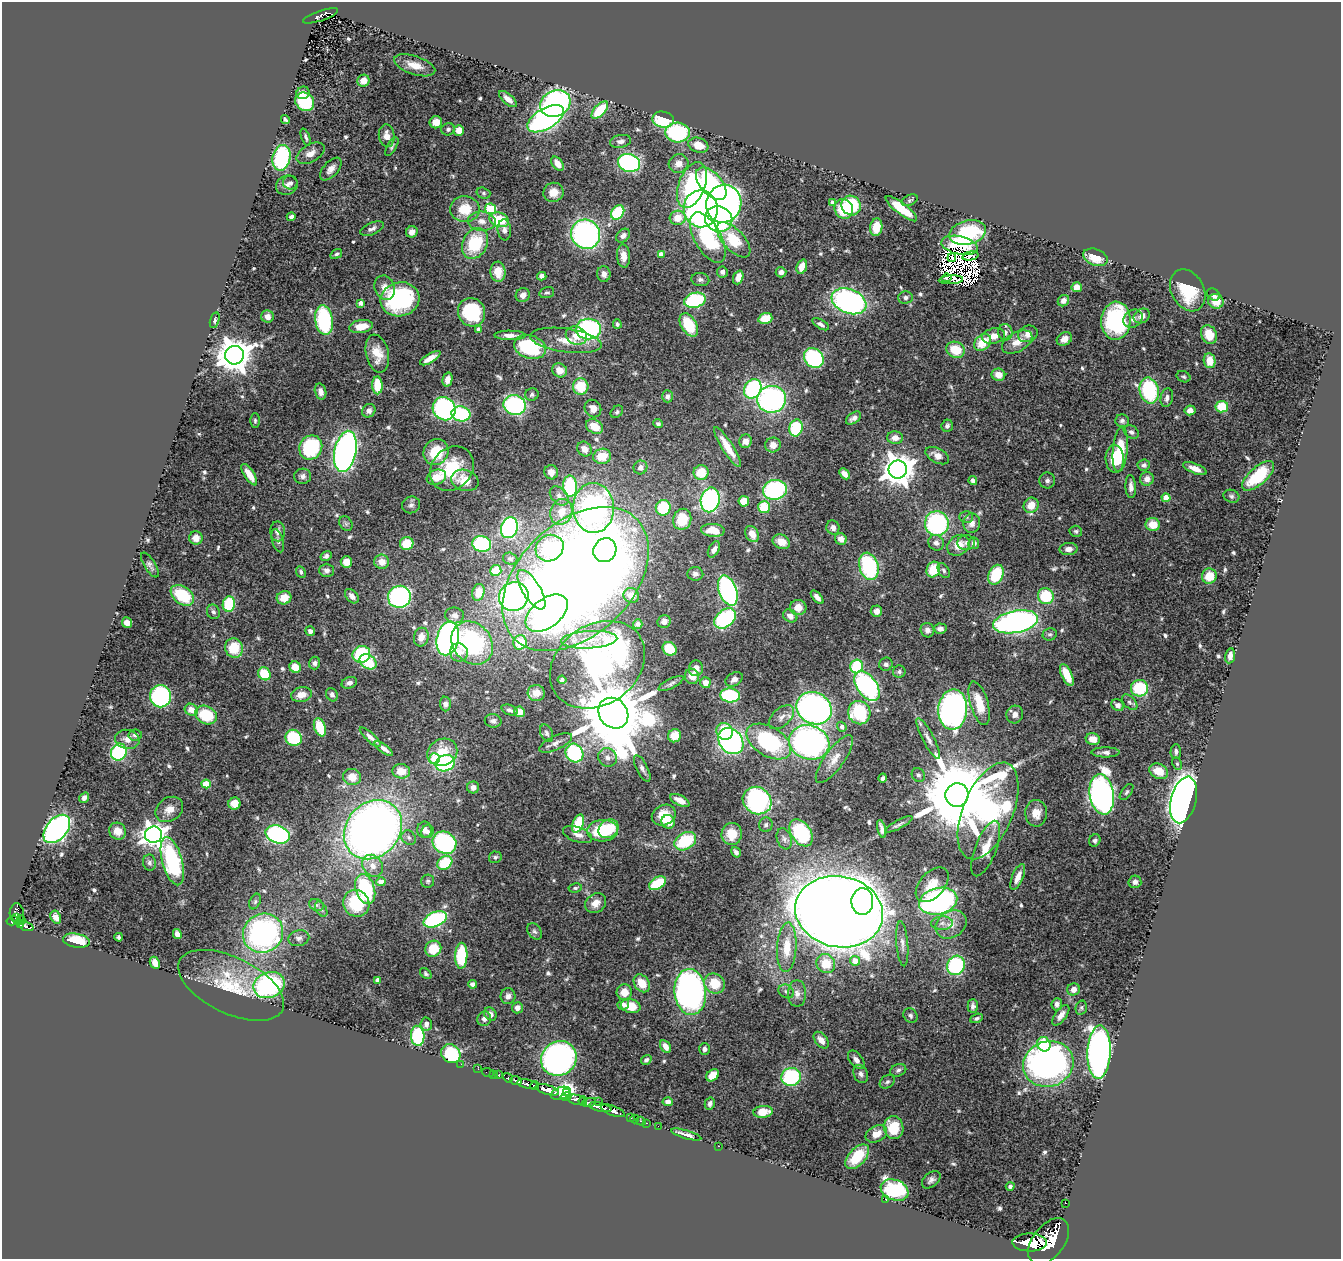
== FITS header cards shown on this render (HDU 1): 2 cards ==
NAXIS1  =                 1339
NAXIS2  =                 1257

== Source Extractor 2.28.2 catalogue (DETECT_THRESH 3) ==
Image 1339 x 1257 px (HDU 1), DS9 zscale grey, 1 PNG px = 1 image px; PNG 1343 x 1261 px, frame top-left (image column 1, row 1257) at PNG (2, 2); each listed source drawn as its Kron ellipse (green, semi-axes under 4 px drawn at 4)
Background 0.851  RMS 0.027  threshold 0.0797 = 3 sigma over >= 5 px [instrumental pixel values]
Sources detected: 617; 14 with non-positive FLUX_AUTO (blend fragments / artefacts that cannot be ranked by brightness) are neither listed nor drawn; of the other 603, the 500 brightest by FLUX_AUTO listed and drawn (103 fainter detections omitted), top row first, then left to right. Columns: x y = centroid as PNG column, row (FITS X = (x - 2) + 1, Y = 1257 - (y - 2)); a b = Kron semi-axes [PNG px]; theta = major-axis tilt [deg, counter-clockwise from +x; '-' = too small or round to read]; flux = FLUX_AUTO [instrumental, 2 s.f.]
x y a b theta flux
321 16 18 5 18 330
415 65 21 9 -18 26
363 81 6 6 - 21
303 93 7 6 - 9.8
508 99 11 5 -41 11
305 102 10 8 -40 110
555 103 16 13 27 420
600 110 10 5 48 73
285 119 5 3 - 3.3
546 119 20 10 31 510
663 120 11 8 -11 82
436 122 6 6 - 16
448 129 7 6 - 4.7
459 130 5 5 - 20
677 133 12 10 -4 160
387 136 11 8 -84 14
306 137 9 4 -70 4.4
620 141 11 6 11 7.2
698 145 10 7 -19 26
392 147 10 4 60 3.8
310 153 15 8 30 15
281 158 13 9 79 180
629 163 11 9 -17 340
557 164 8 5 -52 18
678 164 10 9 - 15
331 169 14 7 48 12
290 183 7 7 - 5
711 184 19 10 -49 200
287 185 11 9 25 11
692 185 24 13 69 190
553 192 10 9 - 23
483 193 7 5 -17 3.5
910 200 8 5 23 3.7
832 202 4 4 - 4
724 204 19 17 72 640
851 206 10 9 - 110
465 209 15 13 -3 45
491 209 5 5 - 110
701 209 18 17 - 580
844 209 10 9 - 56
901 209 19 5 -37 55
618 213 8 6 53 100
291 217 4 4 - 6
678 218 8 7 - 28
719 219 14 12 -28 220
499 220 10 7 -17 63
482 221 14 9 -3 17
876 227 9 6 81 31
372 229 12 6 24 6.9
504 230 10 6 -85 7.5
412 232 6 5 - 10
968 233 19 12 14 120
586 234 15 14 - 450
623 236 8 6 43 8.4
708 237 28 13 -61 190
734 240 22 10 -47 69
475 243 16 12 62 91
960 245 18 9 -13 60
336 254 6 4 36 3.6
661 255 4 4 - 19
623 256 11 6 -86 18
970 256 8 3 13 5.1
1095 257 13 8 -21 31
952 258 4 3 - 7.3
802 267 7 5 71 19
498 272 10 7 -85 26
722 272 5 5 - 5.9
781 272 5 5 - 8.4
604 274 8 6 -86 9.9
542 276 4 4 - 7.2
738 277 7 5 70 15
946 278 5 4 - 5
700 280 9 6 -5 6.1
951 280 12 3 3 6.7
1077 287 5 5 - 18
385 288 12 10 -70 15
1188 290 22 16 -62 87
547 293 7 5 15 4
1213 294 7 5 -34 6.9
523 295 7 6 - 11
905 297 7 6 - 5.6
400 299 19 17 13 230
695 300 11 7 15 170
849 301 18 12 -22 470
1063 301 6 5 - 8.1
1216 301 8 7 - 22
361 303 4 4 - 8.8
472 312 14 13 - 120
1142 316 8 7 - 12
267 317 6 6 - 10
765 318 7 5 16 35
1133 319 10 8 40 9.7
215 320 8 4 75 4.9
324 320 15 9 -81 170
1116 321 19 14 87 210
617 324 5 3 - 3.6
821 324 9 4 -30 5.6
689 325 13 7 -59 66
361 327 12 6 10 30
479 329 4 4 - 8.2
588 329 12 10 0 300
1005 332 8 7 - 7.7
1028 334 10 8 22 16
1209 334 10 7 -67 34
510 335 16 4 -1 12
576 336 11 9 -20 20
993 336 12 7 12 19
1064 339 8 6 28 14
566 340 36 12 -8 43
982 342 10 7 42 41
1017 342 16 9 29 23
530 347 16 11 -17 130
956 350 9 8 - 47
377 354 19 11 -77 32
234 355 9 9 - 3900
430 358 11 4 30 16
814 358 11 9 -47 210
1210 361 7 6 - 26
560 370 8 6 -29 20
998 375 7 6 - 20
1184 377 7 5 -24 3.4
448 380 7 5 75 13
377 385 9 5 -87 49
581 386 8 8 - 55
753 389 10 8 59 210
1149 391 13 9 -77 160
321 392 8 5 -74 10
532 395 7 6 - 4.5
667 396 6 5 - 5.6
1167 398 9 6 79 7.3
771 399 14 13 - 390
515 405 11 9 -15 290
1222 407 6 5 - 58
593 408 9 8 - 14
444 409 12 11 - 330
1190 410 5 5 - 12
369 411 7 6 - 7.9
617 412 7 5 46 3.6
461 414 9 7 -9 150
854 418 8 5 36 8
255 421 7 5 -89 3.5
1122 421 7 6 - 4.9
658 424 5 4 - 4.2
594 426 9 6 -31 30
947 426 6 5 - 5.7
796 428 8 6 76 110
1131 432 8 6 -29 6.1
895 438 8 6 -2 14
745 441 7 6 - 12
773 445 8 7 - 13
311 447 12 11 - 160
728 447 23 5 -58 33
585 449 8 6 -49 14
1120 449 23 7 85 80
345 451 21 11 78 790
436 452 13 12 - 59
602 456 9 7 11 36
937 456 13 7 -28 14
1115 459 14 9 -88 37
1144 465 6 5 - 5.3
640 467 7 6 - 7.6
452 469 24 20 48 89
1195 469 12 5 -23 14
898 470 9 9 - 3200
551 472 7 7 - 14
701 472 7 7 - 40
844 474 6 4 -46 11
249 475 12 5 -57 21
303 476 8 7 - 7.5
1258 476 20 8 42 100
436 477 10 7 21 32
1147 479 7 6 - 11
465 480 14 10 -16 39
973 481 4 4 - 6.3
1047 481 8 8 - 6
570 486 10 7 -87 130
1131 486 11 5 -88 10
775 490 12 10 12 220
559 496 11 7 -46 9.5
1231 496 8 6 -18 4.8
1166 498 4 4 - 33
710 500 12 9 77 320
744 501 5 5 - 42
411 505 9 8 - 7
1031 505 8 7 - 27
764 507 6 6 - 58
594 508 25 20 -89 560
663 508 8 7 - 83
561 512 13 11 71 28
966 517 7 5 -2 4
682 519 11 9 75 47
937 523 12 12 - 240
972 523 10 8 86 12
346 524 8 6 -56 4.6
1153 525 7 6 - 32
509 528 10 8 72 310
833 528 7 6 - 9
713 530 12 6 -4 32
278 531 10 7 -87 9.3
1076 531 6 5 - 3.4
752 534 8 6 -58 23
196 538 7 7 - 14
841 539 6 5 - 12
278 541 12 5 -74 6.1
781 542 9 7 -25 19
407 543 7 6 - 42
936 543 8 7 - 7.8
966 543 8 7 - 6.4
974 543 6 5 - 8.2
482 544 9 8 - 180
958 545 12 9 37 25
550 548 14 13 - 120
714 549 9 5 60 9
1068 549 9 6 3 11
605 550 12 11 - 180
326 556 6 5 - 5.4
510 559 7 6 - 4.3
346 562 6 6 - 20
382 562 7 7 - 18
150 565 14 5 -59 6.6
869 566 14 9 -73 180
933 569 8 6 64 50
326 570 7 6 - 7.5
496 571 6 5 - 44
944 571 8 5 -61 4.6
301 572 6 4 -65 4.1
695 574 8 6 -3 7
996 575 10 7 66 82
1209 576 7 7 - 34
576 579 86 56 44 3200
531 590 22 9 -59 120
728 591 15 9 -71 350
478 592 8 6 75 22
182 595 13 8 -35 88
631 595 8 7 - 19
352 596 8 5 -49 9.8
514 596 15 14 - 440
1046 596 8 7 - 75
399 597 11 11 - 340
817 597 8 4 -49 9.7
284 598 7 6 - 24
229 604 7 6 - 83
798 608 8 7 - 19
876 611 5 5 - 12
213 612 7 6 - 5.7
547 613 24 14 38 500
454 615 9 8 - 9.1
790 616 7 6 - 10
725 618 12 8 38 190
664 621 7 6 - 9.2
1016 622 23 11 11 630
127 623 5 5 - 16
638 624 4 4 - 4.5
940 629 6 5 - 8.7
927 630 7 6 - 7.6
310 631 5 4 - 6.4
1050 634 7 6 - 4
421 637 9 7 78 15
448 638 17 11 77 690
589 640 28 8 3 38
520 642 7 6 - 49
472 643 23 19 -50 240
234 648 10 8 -64 55
669 649 7 6 - 52
459 652 9 8 - 19
361 654 9 8 - 130
1230 656 7 5 79 11
368 662 9 7 -36 69
315 663 6 5 - 5.7
886 664 7 6 - 5.5
598 665 51 40 35 670
857 666 7 6 - 100
295 667 6 5 - 30
696 668 8 7 - 12
899 672 6 6 - 4.3
264 674 7 6 - 66
1067 675 12 5 -65 35
692 676 7 7 - 19
734 679 9 6 29 7.8
562 680 4 4 - 4.3
349 683 8 5 18 7.3
705 683 5 5 - 16
671 684 14 5 27 5.8
867 686 17 10 -54 320
1139 688 8 8 - 81
536 693 8 8 - 18
301 695 10 7 12 18
332 695 7 5 -62 6.5
730 695 10 7 -5 120
161 696 11 10 - 240
1130 702 9 5 -45 4.9
979 703 22 9 -74 44
445 704 7 5 -86 6.4
1118 705 6 5 - 8.2
814 708 18 15 -30 720
953 709 20 14 86 600
191 710 7 5 -28 21
509 710 8 5 -20 4.9
520 712 5 5 - 19
613 713 16 14 -50 23000
859 713 12 11 - 110
206 715 11 9 -25 72
1015 715 9 8 - 10
781 717 15 9 42 13
493 721 8 6 -11 5.8
320 727 9 5 -71 59
842 727 5 4 - 7.3
725 731 8 8 - 46
547 733 9 6 -66 4.8
135 735 7 5 9 5.7
675 736 7 6 - 30
370 737 14 4 -42 11
294 738 8 7 - 94
928 738 23 5 -62 12
127 739 12 9 -12 13
1093 739 7 6 - 18
731 741 14 11 -49 470
769 742 24 14 -31 210
809 742 20 17 -17 590
556 743 18 7 24 12
384 748 11 3 -37 11
119 752 9 7 60 170
442 752 15 13 28 36
1106 752 14 5 0 8.9
1176 752 7 5 88 6.9
574 753 10 8 -55 190
608 757 9 9 - 11
435 759 5 5 - 86
834 759 28 9 54 26
445 763 10 8 25 180
1177 764 6 4 -64 3.5
642 768 14 5 -63 7.6
401 771 9 7 -6 26
1159 771 10 7 -24 32
918 775 7 6 - 4.9
352 777 9 8 - 25
883 778 5 3 - 4.9
206 784 4 4 - 53
473 787 6 6 - 8.4
1127 792 9 5 53 4
1102 794 20 12 -81 960
957 795 12 11 - 28000
84 798 5 4 - 7.8
680 800 10 5 -26 18
1184 800 24 12 76 1800
757 801 15 13 -36 330
234 804 6 6 - 29
169 809 15 11 35 21
988 811 51 25 67 540
1036 813 13 11 -88 21
664 815 12 10 24 29
668 822 7 6 - 41
578 824 9 5 69 69
899 824 15 4 28 5.7
766 825 7 6 - 5
57 829 16 10 49 520
609 829 10 8 34 51
882 829 9 4 -76 7.9
373 830 32 26 48 1500
424 830 8 7 - 9.8
118 831 9 8 - 22
602 831 15 11 5 94
427 832 7 6 - 7.1
801 833 15 9 -56 160
278 834 12 8 -18 270
578 834 15 7 -20 12
732 834 11 10 - 35
154 835 8 8 - 1600
409 838 8 6 -45 5.1
784 839 11 7 -71 7.4
1095 840 6 5 - 5.2
685 841 12 8 30 89
444 843 12 10 -32 240
986 848 29 10 69 34
736 852 5 4 - 6.7
495 857 6 5 - 4.1
172 861 25 10 -75 220
149 863 8 6 -81 5.8
445 863 8 6 36 79
372 866 11 9 -52 16
1018 877 14 5 68 15
428 881 7 6 - 3.9
381 882 5 4 - 14
1135 882 6 6 - 7.3
657 883 9 5 31 67
932 885 20 12 49 32
575 888 6 4 9 3.5
365 889 15 9 -73 140
255 901 8 5 64 3.9
938 901 19 13 14 410
862 902 13 11 87 270
356 903 14 13 - 92
596 903 11 9 38 15
316 905 7 6 - 4.4
321 909 8 5 -59 4.5
839 912 44 35 -11 6400
17 913 10 7 -84 450
56 917 7 5 -63 12
17 918 4 3 - 140
435 919 12 7 24 260
21 920 5 3 - 54
13 921 6 4 10 480
942 923 11 6 1 9.5
21 924 4 3 - 150
951 925 16 13 34 26
26 926 7 3 -19 230
534 931 9 6 -55 4.9
263 933 20 19 - 450
177 934 5 4 - 11
119 937 4 3 - 3.4
299 938 10 8 13 7.6
76 941 14 7 -10 51
902 944 22 6 -85 11
787 947 25 9 87 43
433 949 8 7 - 51
461 956 13 6 88 130
855 961 5 5 - 23
155 963 6 5 - 14
826 963 10 9 - 41
956 965 10 8 65 170
426 974 6 4 -42 3.5
378 980 4 4 - 18
642 983 10 7 -54 32
473 984 4 4 - 7.5
715 984 10 9 - 45
231 985 57 28 -26 120
269 985 16 12 20 310
1074 989 6 6 - 12
786 991 8 6 -27 6.2
624 992 8 7 - 22
690 992 23 16 -85 630
797 993 13 9 90 13
508 996 8 7 - 8.6
623 1004 6 5 - 5
1057 1004 6 5 - 6.9
631 1006 10 7 -12 38
973 1006 7 5 -88 6.4
517 1008 5 5 - 11
1081 1008 7 5 75 3.6
490 1014 7 5 -55 9.5
1061 1015 12 5 54 11
910 1016 8 6 -49 4.7
977 1018 6 4 22 4
484 1019 7 6 - 7.5
426 1024 6 5 - 7.5
418 1036 10 6 -86 120
821 1040 9 6 -51 14
1044 1044 7 6 - 50
665 1046 7 5 -59 14
704 1049 6 5 - 5.9
1099 1052 27 11 88 940
451 1054 10 9 - 140
559 1058 18 17 - 530
646 1060 5 4 - 4.6
856 1060 11 6 -52 9.3
461 1064 2 2 - 8.4
1048 1064 25 22 19 800
478 1069 2 2 - 6.9
898 1070 8 6 22 5
488 1073 6 2 -19 14
494 1074 2 2 - 9
861 1074 9 7 -66 7.3
499 1075 3 3 - 59
712 1075 7 5 38 25
791 1077 10 9 - 150
508 1078 5 3 - 160
516 1080 6 3 -20 210
887 1082 8 6 35 4.7
528 1084 11 4 -12 1100
535 1086 4 4 - 530
547 1090 12 4 -16 2200
561 1093 10 6 19 1000
566 1093 3 3 - 390
566 1097 6 4 11 710
576 1100 9 5 -11 680
583 1101 5 3 - 120
589 1102 7 4 17 280
599 1102 2 2 - 10
668 1102 5 4 - 8.1
710 1104 6 5 - 5.7
600 1107 11 4 -13 1200
613 1111 12 5 -20 1400
763 1112 9 6 6 26
631 1117 3 3 - 19
635 1119 4 3 - 44
641 1121 5 3 - 27
646 1123 3 2 - 22
658 1126 2 2 - 12
894 1128 12 9 -81 57
876 1134 11 8 28 21
686 1135 15 4 -16 8.9
718 1146 3 2 - 41
857 1157 15 8 47 63
931 1180 11 7 40 7.6
1010 1186 4 4 - 4.3
895 1190 14 10 -22 200
886 1199 3 3 - 4.9
1066 1203 3 2 - 7.9
1049 1241 26 16 52 7200
1029 1242 17 9 -1 3800
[103 fainter detections neither listed nor drawn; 14 non-positive-flux detections neither listed nor drawn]